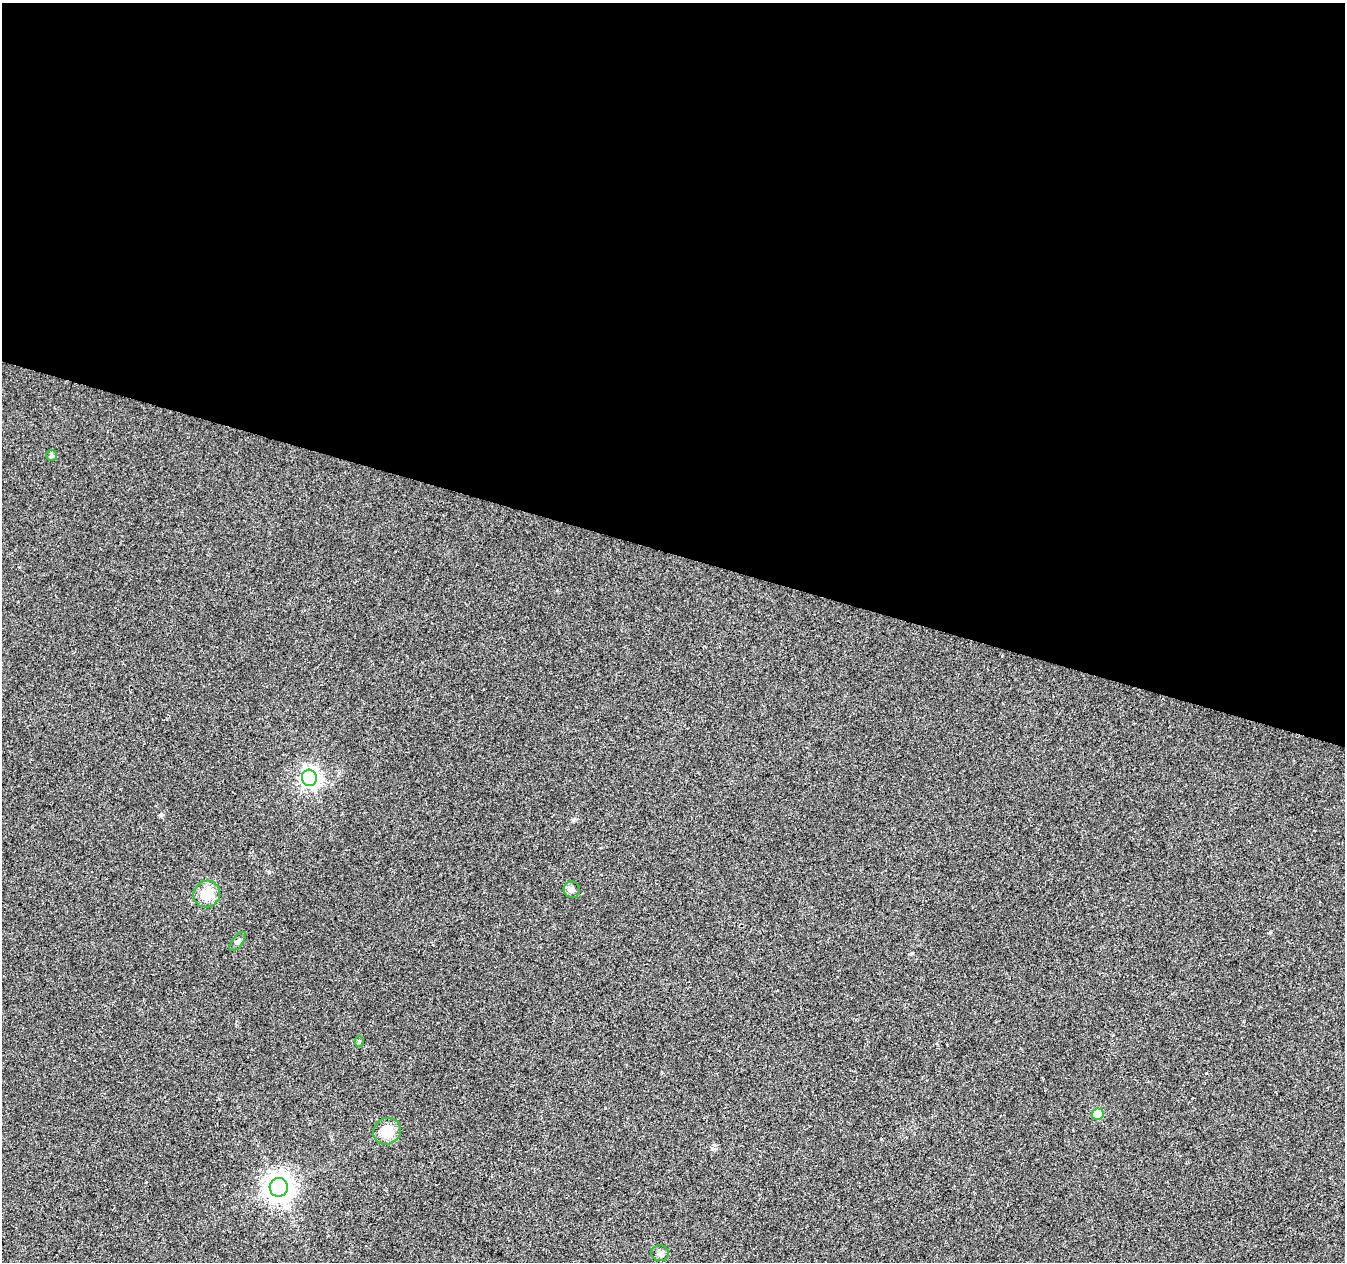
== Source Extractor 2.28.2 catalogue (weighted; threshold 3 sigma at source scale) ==
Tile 3 of 4 x 4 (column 3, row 1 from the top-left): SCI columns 2687-4029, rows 3998-5257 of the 5380 x 5537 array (HDU 1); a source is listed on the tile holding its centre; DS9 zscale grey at full resolution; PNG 1347 x 1264 px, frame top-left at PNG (2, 3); each listed source drawn as its Kron ellipse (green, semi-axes under 4 px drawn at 4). Shown black and unused: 44% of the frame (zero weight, under 2 of 3 exposures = <1% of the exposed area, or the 3 px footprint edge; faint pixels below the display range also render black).
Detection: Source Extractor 2.28.2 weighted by HDU 2 'WHT'; one run over the whole footprint, this tile lists its part. Background 0.0263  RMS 0.0056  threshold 0.0254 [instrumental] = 3 sigma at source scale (4.5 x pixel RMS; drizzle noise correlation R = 1.50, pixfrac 1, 0.0396/0.0396 arcsec/px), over >= 5 px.
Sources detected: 10; all 10 listed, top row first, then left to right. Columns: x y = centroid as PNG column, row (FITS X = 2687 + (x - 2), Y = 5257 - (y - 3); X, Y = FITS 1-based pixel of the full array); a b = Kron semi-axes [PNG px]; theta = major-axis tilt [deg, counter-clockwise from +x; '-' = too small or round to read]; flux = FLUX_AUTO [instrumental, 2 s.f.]
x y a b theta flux
51 455 5 5 - 1.4
309 778 8 7 - 230
572 890 8 8 - 2
207 894 13 13 - 12
238 941 11 5 53 1.5
359 1042 5 4 - 0.77
1098 1114 6 5 - 16
387 1131 14 13 - 9.9
279 1187 9 9 - 570
660 1253 8 8 - 2
Unlisted compact peaks at least as high as the median listed source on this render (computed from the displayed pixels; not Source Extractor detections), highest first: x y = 161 814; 1270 932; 573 820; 1206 1073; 269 872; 912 953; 712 1148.